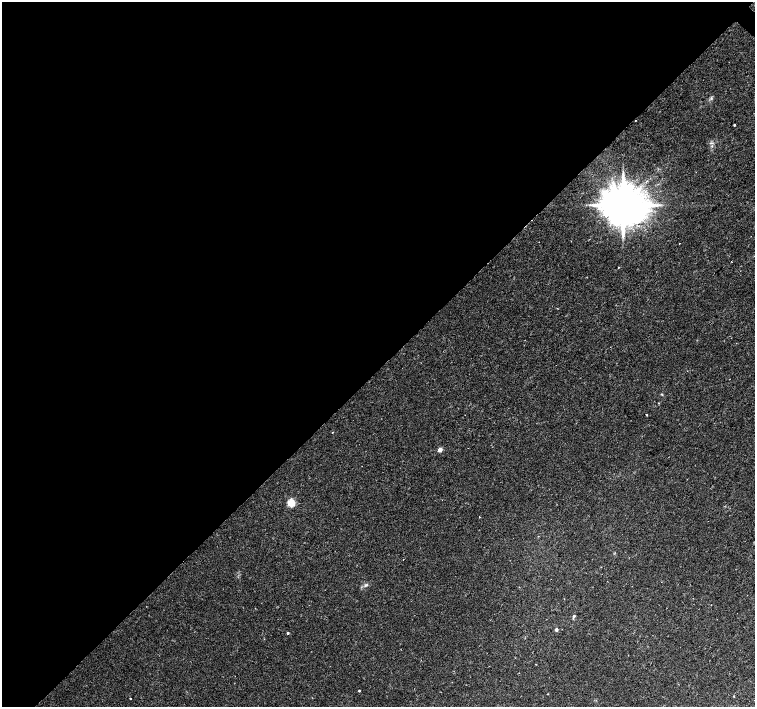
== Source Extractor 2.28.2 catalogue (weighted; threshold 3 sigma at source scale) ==
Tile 5 of 4 x 4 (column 1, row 2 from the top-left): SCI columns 1-1505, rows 2980-4388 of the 6025 x 6025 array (HDU 1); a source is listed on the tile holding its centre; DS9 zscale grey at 2 x 2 block average (1 PNG px = mean of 2 x 2 image px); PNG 757 x 709 px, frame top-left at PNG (2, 2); no overlay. Shown black and unused: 52% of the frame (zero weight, under 2 of 3 exposures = <1% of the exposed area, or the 3 px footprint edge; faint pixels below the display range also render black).
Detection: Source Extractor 2.28.2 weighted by HDU 2 'WHT'; one run over the whole footprint, this tile lists its part. Background 0.0254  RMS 0.0028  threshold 0.0128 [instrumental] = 3 sigma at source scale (4.5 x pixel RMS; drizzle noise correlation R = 1.50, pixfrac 1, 0.0396/0.0396 arcsec/px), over >= 5 px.
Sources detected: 19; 2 cosmic-ray / hot-pixel residue — not listed; the other 17 listed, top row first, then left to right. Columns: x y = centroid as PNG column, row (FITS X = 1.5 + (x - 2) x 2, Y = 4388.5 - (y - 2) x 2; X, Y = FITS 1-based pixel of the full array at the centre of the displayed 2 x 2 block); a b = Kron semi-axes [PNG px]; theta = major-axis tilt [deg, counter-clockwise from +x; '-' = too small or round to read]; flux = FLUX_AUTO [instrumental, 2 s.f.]
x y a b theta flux
711 98 3 2 - 0.72
734 125 2 2 - 2
711 143 3 2 - 0.61
623 205 10 9 - 3300
618 267 2 2 - 0.36
646 415 2 2 - 1.2
440 450 3 2 - 7.2
291 503 3 3 - 38
366 585 6 3 24 1.3
574 616 3 3 - 0.76
556 629 3 2 - 2.2
288 633 2 2 - 0.91
235 676 2 2 - 0.26
359 691 2 2 - 0.61
547 694 2 2 - 0.27
734 696 3 2 - 0.35
130 698 2 2 - 1.6
Diffuse or blended objects may show on this block-average render without a row.